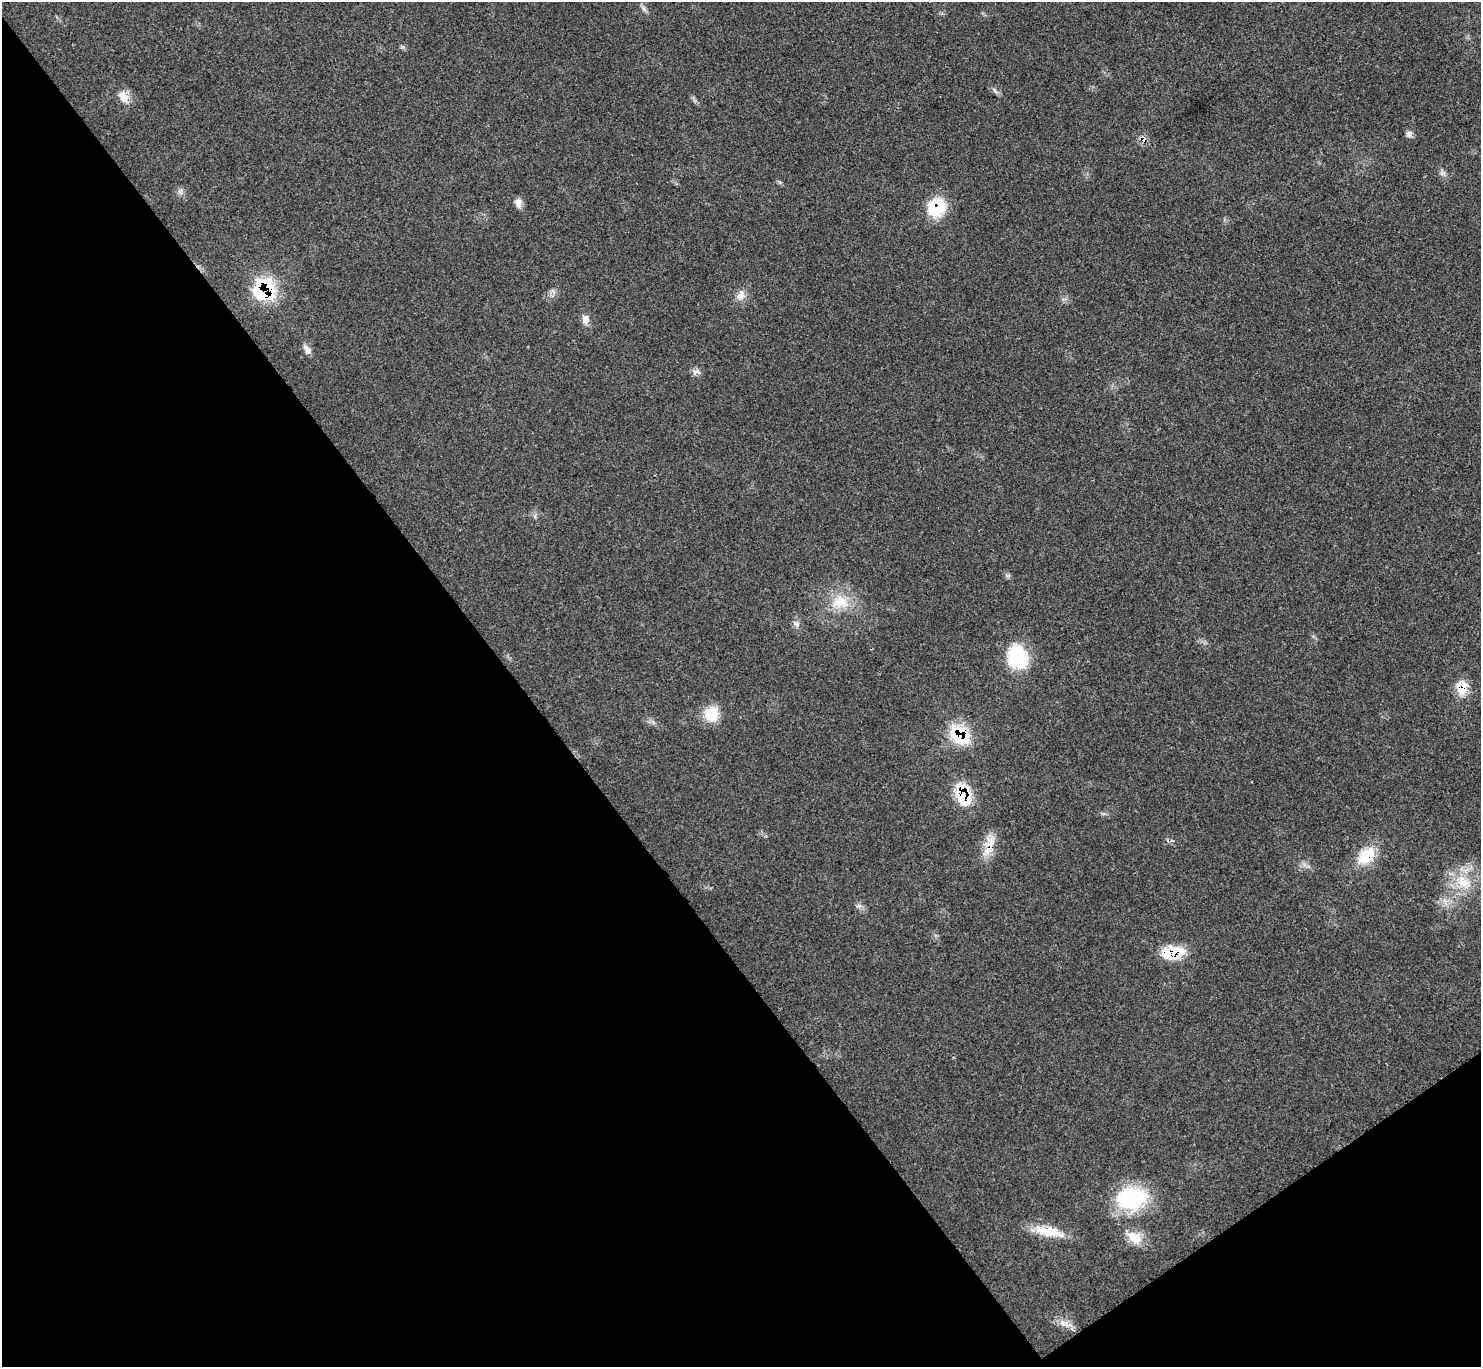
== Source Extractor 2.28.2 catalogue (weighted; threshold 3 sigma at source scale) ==
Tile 14 of 4 x 4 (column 2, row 4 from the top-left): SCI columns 1487-2965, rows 163-1527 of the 5926 x 5923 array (HDU 1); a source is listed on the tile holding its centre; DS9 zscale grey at full resolution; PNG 1483 x 1369 px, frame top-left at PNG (2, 2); no overlay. Shown black and unused: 38% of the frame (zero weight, under 3 of 4 exposures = <1% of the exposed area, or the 3 px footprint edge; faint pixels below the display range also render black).
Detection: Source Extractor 2.28.2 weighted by HDU 2 'WHT'; one run over the whole footprint, this tile lists its part. Background 0.063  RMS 0.0054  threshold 0.0244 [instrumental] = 3 sigma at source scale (4.5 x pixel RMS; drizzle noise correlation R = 1.50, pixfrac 1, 0.05/0.05 arcsec/px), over >= 5 px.
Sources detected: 31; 1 inside a brighter listed object's ellipse — not listed separately; the other 30 listed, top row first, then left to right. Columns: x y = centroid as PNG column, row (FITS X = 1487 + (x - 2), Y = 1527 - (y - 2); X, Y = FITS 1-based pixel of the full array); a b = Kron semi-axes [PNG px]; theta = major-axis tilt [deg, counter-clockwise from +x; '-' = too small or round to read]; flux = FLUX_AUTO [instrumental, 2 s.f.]
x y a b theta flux
644 9 8 5 -45 1.5
995 90 11 3 -55 1.1
124 97 17 12 -57 5.8
1409 134 9 7 73 2
1143 139 8 6 -71 3
1442 173 10 5 -22 1.6
181 192 9 4 81 1.4
518 203 12 8 -80 3.1
937 207 21 18 51 22
264 290 22 21 - 41
741 295 14 11 63 4.4
585 319 12 9 -84 3.4
308 351 11 9 82 2.7
695 371 13 5 -9 2
840 602 26 18 14 15
797 624 8 7 - 1.9
1018 657 28 22 -70 29
1462 688 20 13 87 8.9
711 714 20 18 81 11
960 735 23 18 -52 26
963 795 24 15 -77 23
991 842 19 10 -54 6.6
1366 856 28 17 44 15
1463 882 25 15 -33 15
859 906 6 6 - 1.5
1173 952 26 14 6 19
1131 1198 35 26 10 45
1049 1232 41 11 -11 14
1134 1237 23 15 -33 9.4
1063 1322 11 8 -46 3.8
Overlapping masked pixels (flux is a lower limit): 9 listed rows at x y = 1143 139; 937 207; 264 290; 1462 688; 960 735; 963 795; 991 842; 1366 856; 1173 952
Unlisted compact peaks at least as high as the median listed source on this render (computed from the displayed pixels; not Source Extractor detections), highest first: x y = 1008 576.